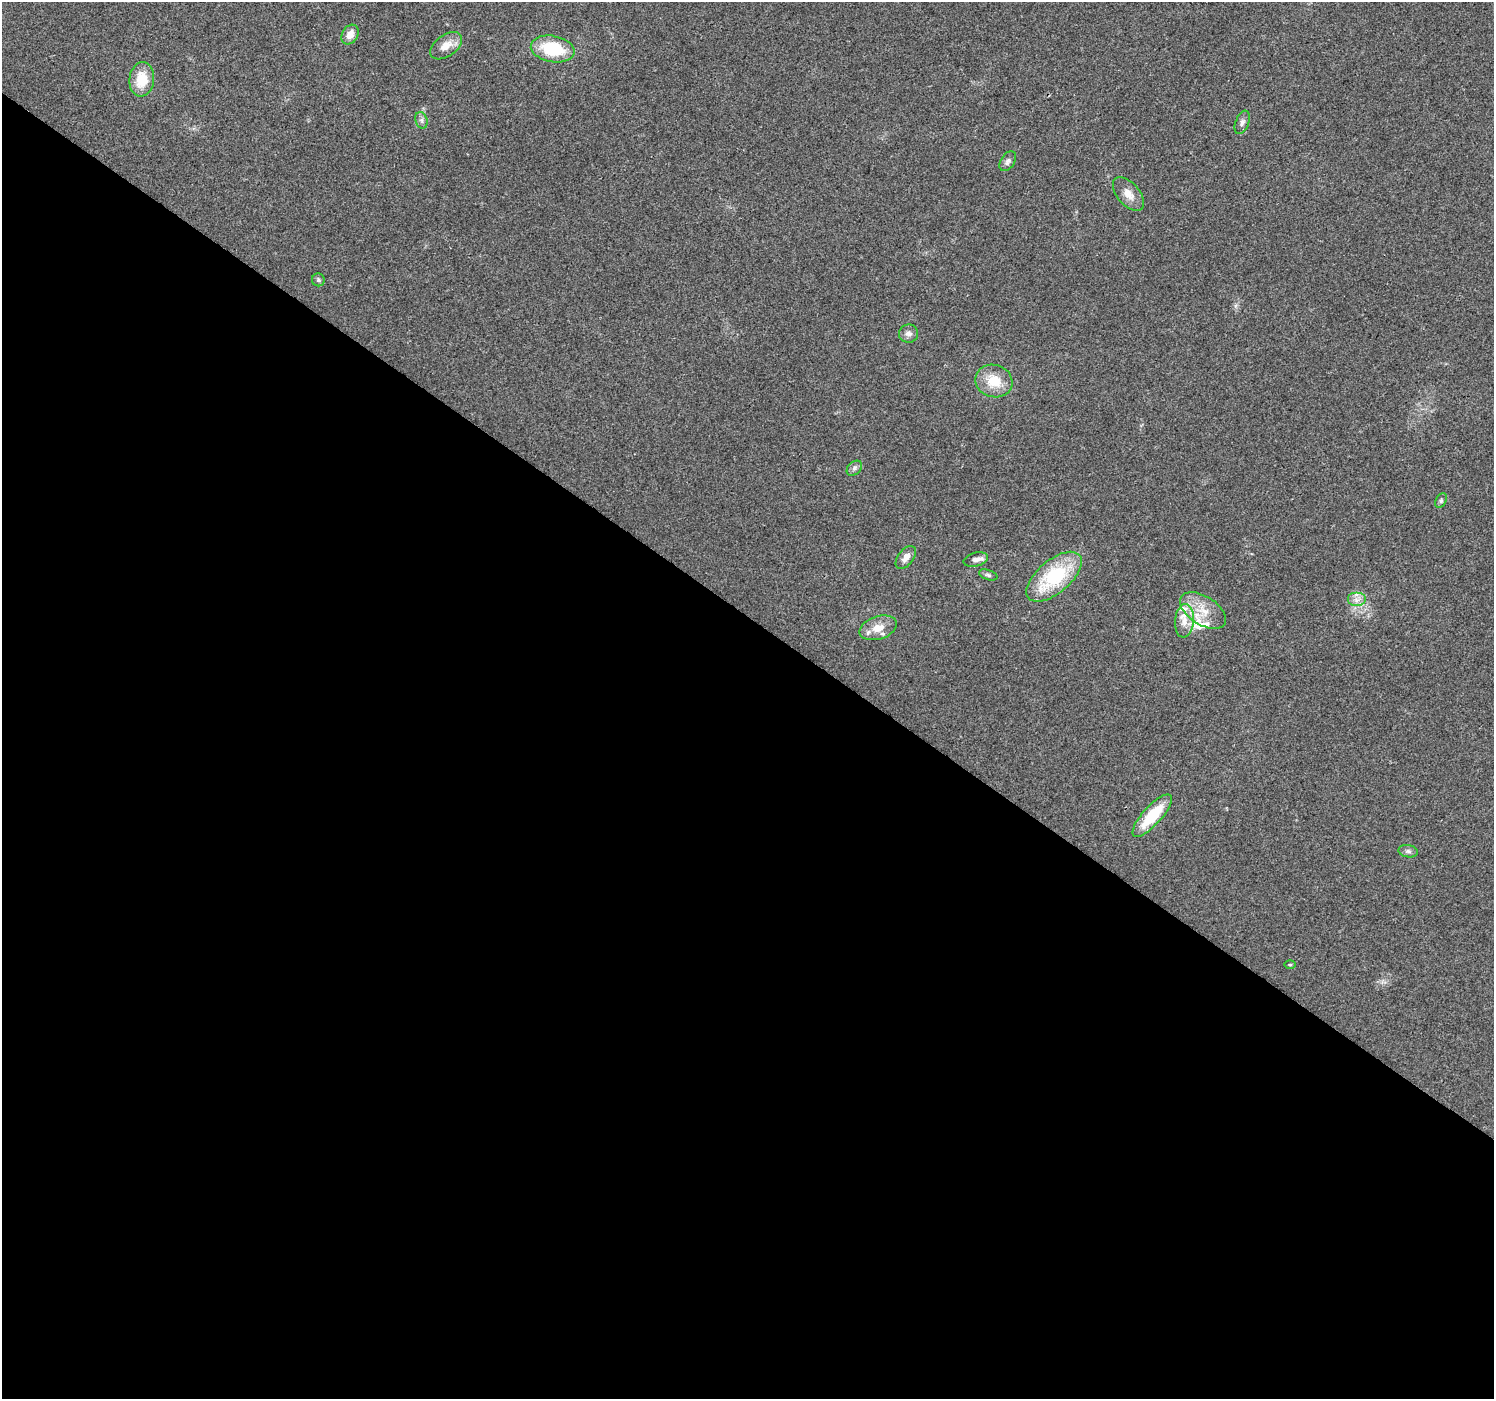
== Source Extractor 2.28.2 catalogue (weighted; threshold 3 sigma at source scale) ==
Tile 14 of 4 x 4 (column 2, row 4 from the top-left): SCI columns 1498-2989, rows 246-1642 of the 5974 x 6013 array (HDU 1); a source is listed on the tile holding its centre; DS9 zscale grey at full resolution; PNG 1496 x 1401 px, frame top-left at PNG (2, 2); each listed source drawn as its Kron ellipse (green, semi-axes under 4 px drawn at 4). Shown black and unused: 56% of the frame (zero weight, under 2 of 3 exposures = <1% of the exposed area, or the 3 px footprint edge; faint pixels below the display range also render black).
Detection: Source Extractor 2.28.2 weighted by HDU 2 'WHT'; one run over the whole footprint, this tile lists its part. Background 0.0326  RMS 0.0065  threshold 0.0291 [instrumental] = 3 sigma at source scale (4.5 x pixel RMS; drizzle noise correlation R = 1.50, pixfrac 1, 0.0396/0.0396 arcsec/px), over >= 5 px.
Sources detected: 27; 3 inside a brighter listed object's ellipse — not listed separately; the other 24 listed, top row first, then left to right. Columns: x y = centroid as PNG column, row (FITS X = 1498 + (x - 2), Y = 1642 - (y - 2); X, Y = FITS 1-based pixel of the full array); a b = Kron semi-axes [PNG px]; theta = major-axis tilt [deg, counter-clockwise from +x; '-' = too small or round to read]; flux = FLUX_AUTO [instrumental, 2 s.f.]
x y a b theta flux
350 34 10 8 59 5.6
446 46 18 10 36 8.2
553 49 22 13 -10 32
142 79 17 12 83 16
421 120 8 6 -73 1.9
1242 122 12 6 68 2.5
1008 161 11 6 57 2.3
1128 194 20 11 -49 7.5
318 280 6 6 - 1.4
908 334 9 9 - 3.1
994 381 19 16 -17 16
854 468 9 6 42 2
1441 501 8 5 64 1.4
906 557 13 7 52 4.6
976 559 12 6 15 3.7
988 575 9 5 -19 1.5
1054 577 33 16 40 49
1356 600 9 7 0 3.7
1203 611 26 14 -33 14
1184 621 17 9 85 7.5
878 628 19 11 18 9.7
1152 816 27 9 48 26
1408 851 10 6 -10 1.9
1290 965 6 4 0 0.7